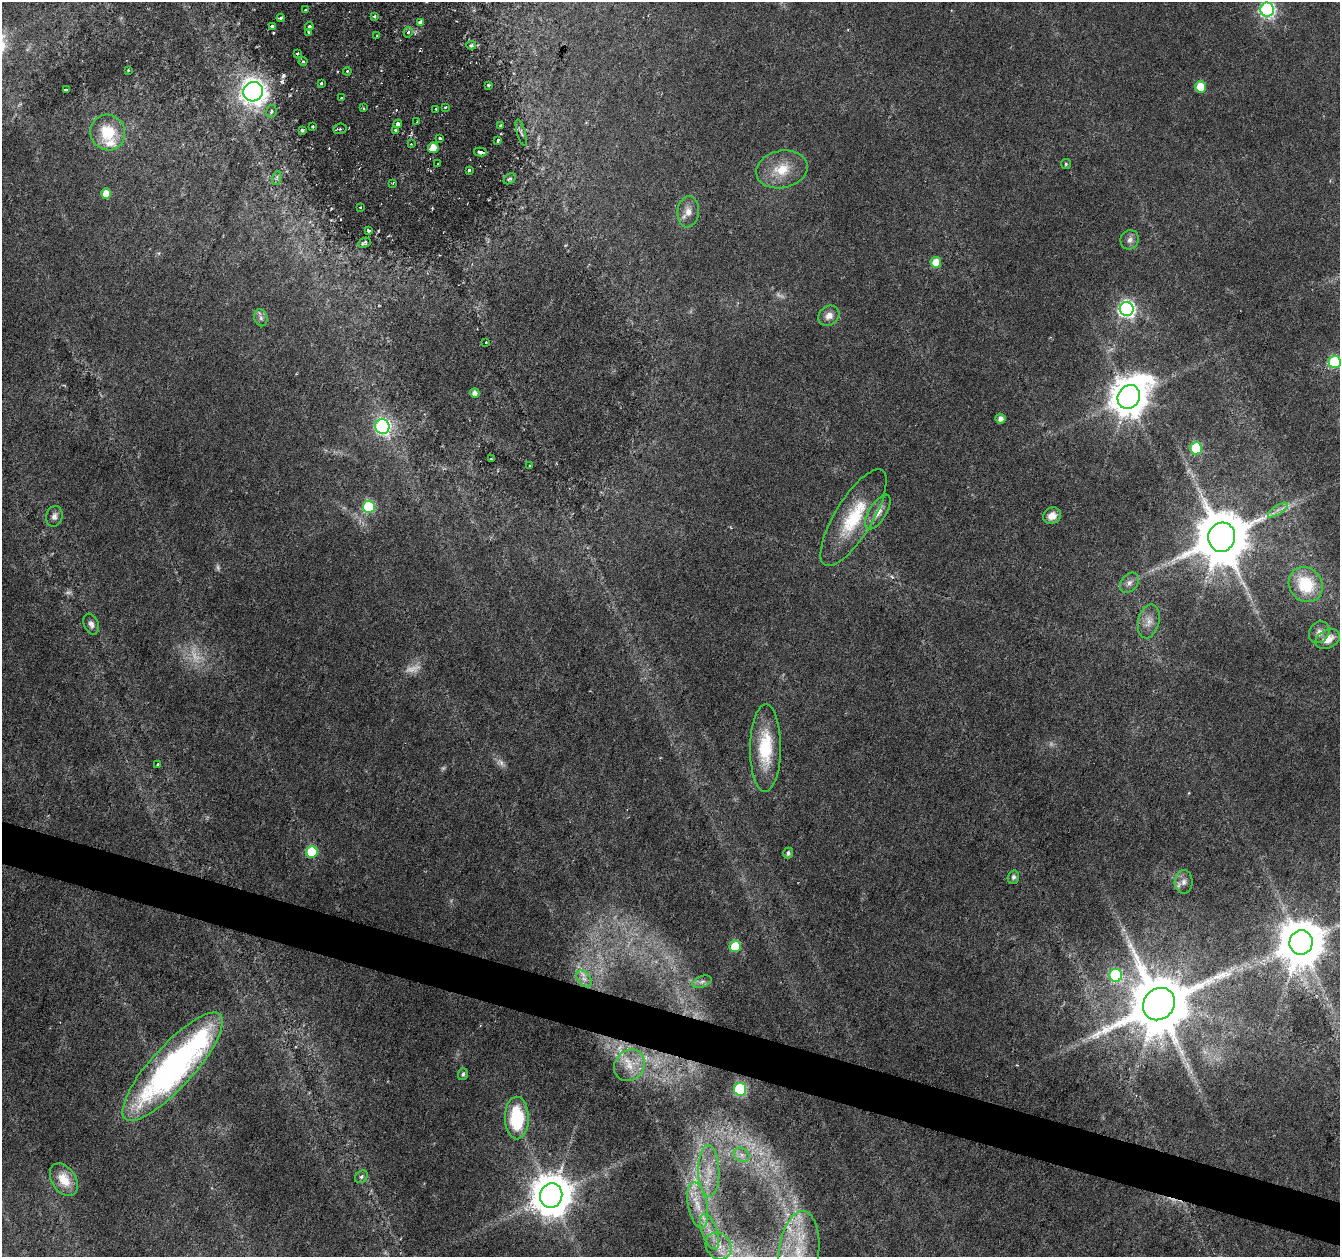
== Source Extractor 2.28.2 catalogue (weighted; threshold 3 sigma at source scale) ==
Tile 6 of 4 x 4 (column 2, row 2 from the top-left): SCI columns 1339-2676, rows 2729-3983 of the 5361 x 5519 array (HDU 1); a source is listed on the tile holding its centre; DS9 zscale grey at full resolution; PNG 1342 x 1259 px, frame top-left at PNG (2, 2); each listed source drawn as its Kron ellipse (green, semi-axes under 4 px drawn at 4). Shown black and unused: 3% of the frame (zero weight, under 3 of 6 exposures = <1% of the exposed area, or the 3 px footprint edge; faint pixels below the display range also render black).
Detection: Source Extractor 2.28.2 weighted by HDU 2 'WHT'; one run over the whole footprint, this tile lists its part. Background 0.0165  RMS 0.0018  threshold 0.00718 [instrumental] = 3 sigma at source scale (4.09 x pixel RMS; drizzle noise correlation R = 1.36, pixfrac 0.8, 0.0396/0.0396 arcsec/px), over >= 5 px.
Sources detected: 123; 14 too faint to see at this stretch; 1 cosmic-ray / hot-pixel residue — neither listed nor drawn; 4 inside a brighter listed object's ellipse — not listed separately; the other 104 listed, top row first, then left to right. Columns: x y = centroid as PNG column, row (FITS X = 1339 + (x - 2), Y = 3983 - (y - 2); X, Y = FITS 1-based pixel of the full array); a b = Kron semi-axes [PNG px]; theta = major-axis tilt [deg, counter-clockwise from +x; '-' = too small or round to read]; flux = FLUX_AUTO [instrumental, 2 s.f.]
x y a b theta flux
306 10 3 3 - 0.39
1267 10 7 7 - 43
374 16 4 3 - 0.4
281 18 4 3 - 0.25
420 22 4 3 - 0.8
272 26 3 3 - 0.24
309 26 4 3 - 0.43
308 32 3 3 - 0.23
408 32 5 4 - 0.42
377 36 3 2 - 0.2
471 45 5 4 - 0.25
297 53 3 3 - 0.21
303 61 4 4 - 0.21
128 70 3 2 - 0.15
347 71 4 3 - 0.22
321 83 3 3 - 0.26
488 85 3 3 - 0.18
1200 87 6 5 - 4.4
66 90 4 2 - 0.16
253 92 10 9 - 150
341 98 4 2 - 0.14
445 107 4 3 - 0.19
363 108 3 2 - 0.2
436 109 3 2 - 0.17
271 111 6 5 - 0.37
417 122 3 2 - 0.16
398 124 4 3 - 2.3
500 125 3 3 - 0.16
313 126 4 2 - 0.15
340 129 7 5 7 0.37
302 130 4 3 - 0.3
396 130 3 3 - 1
108 132 18 17 - 6.2
521 133 14 3 -75 0.43
440 138 3 3 - 0.35
498 140 4 2 - 0.21
411 144 3 3 - 0.21
433 148 5 5 - 2.7
480 152 6 3 -12 0.54
438 164 3 3 - 0.25
1066 164 5 5 - 0.27
782 169 26 18 12 4.4
469 170 3 3 - 0.31
277 178 7 4 71 0.36
510 179 7 4 38 0.29
393 183 3 2 - 0.16
106 193 5 5 - 2.5
360 207 3 2 - 0.13
688 212 15 10 83 1.6
368 231 3 3 - 0.22
1130 240 10 9 - 0.86
364 243 6 4 27 0.34
936 262 5 5 - 3.4
1127 309 7 7 - 64
829 316 11 9 37 1.3
261 318 8 6 -76 0.53
486 342 3 2 - 0.11
1335 362 6 6 - 22
475 393 5 5 - 1.1
1129 397 12 10 56 590
1000 419 5 4 - 1
382 427 7 7 - 39
1196 448 6 6 - 15
491 459 3 3 - 0.19
530 466 3 2 - 0.12
369 507 6 6 - 21
1278 510 11 4 33 0.78
878 512 20 8 58 2.1
54 516 10 8 76 0.84
1052 516 9 8 - 1.6
853 518 55 19 59 10
1222 537 14 13 - 1500
1129 583 11 8 50 0.83
1306 584 18 16 -53 8.1
1149 621 17 10 76 1.6
91 624 11 7 -68 0.75
1319 632 11 9 56 1.2
1328 639 13 9 26 2.1
765 748 44 15 89 8.7
158 765 3 3 - 0.25
312 852 6 5 - 9.8
788 853 5 5 - 0.5
1013 877 7 5 74 0.5
1184 882 11 9 88 1
1301 942 12 11 - 960
735 946 6 5 - 6.3
1116 975 6 6 - 23
584 979 10 6 -53 0.87
702 982 10 5 21 0.5
1159 1004 17 15 48 2100
629 1065 16 14 52 2.8
173 1067 70 21 48 60
463 1074 6 5 - 0.39
740 1089 6 6 - 26
517 1118 21 12 -89 12
742 1155 8 6 -36 0.8
709 1171 26 10 -88 3.5
361 1177 7 5 46 0.38
64 1180 18 12 -56 3.6
551 1196 12 11 - 730
698 1205 23 9 -79 3
709 1232 19 7 -71 2.1
719 1246 14 12 -53 2.7
799 1253 42 20 84 11
Overlapping masked pixels (flux is a lower limit): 1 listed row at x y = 629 1065
Isophote crosses this tile's border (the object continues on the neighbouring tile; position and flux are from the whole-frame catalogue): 3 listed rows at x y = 1267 10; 1335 362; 799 1253